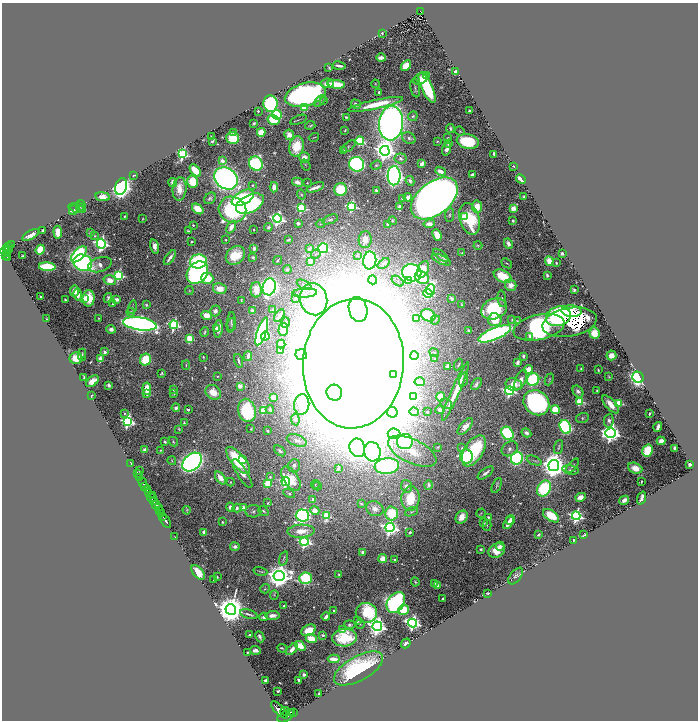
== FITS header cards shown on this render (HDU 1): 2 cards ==
NAXIS1  =                 1392
NAXIS2  =                 1436

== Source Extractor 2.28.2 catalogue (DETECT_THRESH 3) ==
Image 1392 x 1436 px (HDU 1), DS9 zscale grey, zoomed out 1/2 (1 PNG px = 2 x 2 image px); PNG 700 x 722 px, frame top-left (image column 1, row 1435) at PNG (2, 3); each listed source drawn as its Kron ellipse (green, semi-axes under 4 px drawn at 4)
Background 0.456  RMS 0.013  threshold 0.038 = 3 sigma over >= 5 px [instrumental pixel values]
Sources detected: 679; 29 cannot appear on this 1/2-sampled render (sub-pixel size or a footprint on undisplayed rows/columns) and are neither listed nor drawn; of the other 650, the 500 brightest by FLUX_AUTO listed and drawn (150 fainter detections omitted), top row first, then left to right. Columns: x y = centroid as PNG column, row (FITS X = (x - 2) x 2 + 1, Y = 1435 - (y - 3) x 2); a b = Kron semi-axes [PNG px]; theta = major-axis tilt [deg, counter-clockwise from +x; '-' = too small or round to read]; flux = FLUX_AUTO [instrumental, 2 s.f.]
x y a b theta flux
420 11 4 2 - 41
382 33 3 2 - 2.7
381 58 4 3 - 26
339 66 6 2 -8 11
406 66 6 4 44 56
329 68 3 2 - 2.4
455 71 3 3 - 7.3
426 75 2 2 - 26
421 78 8 5 29 26
327 83 6 4 10 19
336 84 9 4 -5 63
375 84 4 3 - 2.7
415 88 9 4 -78 7.1
427 88 17 5 -66 230
379 92 2 2 - 6.4
305 95 21 11 14 1400
323 100 3 3 - 3.4
320 101 7 4 48 4.6
270 104 8 7 - 390
356 104 5 3 - 11
376 104 28 4 12 97
305 107 3 3 - 140
469 110 2 2 - 3.8
258 111 2 2 - 9.3
277 115 5 4 - 140
413 116 5 4 - 6.2
346 117 3 2 - 5.1
273 120 6 4 -15 120
298 120 8 2 20 3.2
254 123 3 2 - 3.7
391 123 17 12 85 2600
310 125 5 2 - 3.3
450 128 4 2 - 5.6
345 130 3 2 - 2.5
460 131 5 2 - 2.5
261 132 4 4 - 63
234 133 3 2 - 31
289 135 5 5 - 26
211 137 3 2 - 4.6
314 137 5 2 - 2.7
233 138 6 6 - 92
409 138 7 5 -29 9.3
448 138 2 2 - 2.4
212 141 3 2 - 4.1
360 141 4 4 - 210
437 141 3 2 - 2.6
468 142 11 7 -11 180
448 144 3 2 - 3.5
297 146 10 7 79 96
349 146 8 3 39 3.9
447 149 6 3 72 20
343 151 2 2 - 6.5
385 151 5 5 - 3200
183 154 4 3 - 470
494 154 4 2 - 7.3
304 158 5 5 - 26
401 158 6 5 - 8.9
222 161 3 2 - 44
256 164 7 6 - 410
357 164 7 7 - 770
422 164 4 3 - 23
306 165 6 3 -56 2.7
376 165 6 4 19 3.9
514 166 3 2 - 3.7
195 171 7 4 -49 52
440 171 5 4 - 25
134 175 3 2 - 4.2
472 175 4 3 - 10
394 176 9 6 88 1300
226 178 12 10 -36 1500
521 179 5 3 - 33
410 181 5 3 - 8.3
172 182 4 4 - 8.8
192 182 6 5 - 67
297 182 6 4 -15 15
307 183 2 2 - 2.4
252 185 2 2 - 3
121 187 9 5 73 1700
274 187 5 3 - 19
315 187 9 2 21 24
179 189 12 7 84 39
341 189 6 6 - 110
376 190 3 3 - 5
301 195 5 4 - 3.3
103 197 7 4 -9 26
408 197 4 4 - 17
524 197 3 2 - 5.1
210 198 6 5 - 7.5
243 198 12 6 29 260
434 198 27 16 38 5900
403 199 4 2 - 4.9
250 204 15 8 26 420
81 205 6 4 -58 6
79 206 3 3 - 2.7
351 206 4 4 - 360
399 207 3 3 - 6.3
477 207 6 5 - 45
77 208 9 3 -16 6.4
301 208 4 4 - 350
513 208 4 3 - 27
74 209 6 3 56 4.7
198 209 6 4 -40 64
232 210 14 12 -27 450
449 215 7 4 83 4.6
125 216 3 2 - 3.9
465 217 4 4 - 210
143 219 3 2 - 2.3
277 219 4 4 - 860
330 219 8 4 20 6.8
470 219 16 9 -73 150
392 221 4 3 - 3.9
513 221 3 2 - 4.2
298 223 3 3 - 7.2
320 224 4 4 - 3
388 224 4 3 - 11
429 224 6 4 8 19
193 225 2 2 - 5.2
231 227 7 4 60 20
268 227 4 3 - 5.5
254 230 2 2 - 5.8
42 231 4 2 - 4.3
188 231 4 2 - 4.9
58 232 6 4 -85 51
90 233 4 3 - 3.1
31 235 9 4 28 22
437 235 6 3 -66 65
95 236 3 3 - 2.7
226 240 2 2 - 3
288 240 4 3 - 5.4
365 240 8 6 87 26
191 242 2 2 - 3.3
101 244 5 4 - 920
508 244 5 3 - 13
12 245 4 2 - 24
478 245 4 3 - 3.1
9 246 3 2 - 38
155 246 7 4 -73 20
6 248 3 2 - 140
254 248 3 3 - 9.5
323 248 5 5 - 350
309 249 4 3 - 11
8 250 3 1 - 73
40 250 5 4 - 60
5 251 5 2 - 230
462 253 4 3 - 2.5
562 253 3 2 - 8.1
7 254 2 1 - 33
79 254 10 5 46 380
316 254 5 3 - 2.5
6 255 2 2 - 56
235 255 10 8 41 76
357 255 3 3 - 2.7
23 256 3 2 - 3.1
441 256 9 2 -39 7.1
253 257 3 2 - 9.4
8 258 4 2 - 140
170 258 8 3 54 17
277 260 5 2 - 3.2
370 260 9 6 83 730
441 260 10 4 -25 15
198 261 8 7 - 340
310 261 3 3 - 23
549 261 5 3 - 45
83 263 10 8 -21 850
384 263 7 4 38 4.8
507 263 6 2 -40 2.9
556 263 2 2 - 3.7
100 265 12 7 18 22
47 267 8 4 -4 250
287 269 4 4 - 5.1
423 269 9 5 67 64
197 273 12 9 48 810
412 273 10 8 -22 1500
119 275 4 4 - 370
547 275 3 2 - 4.8
503 276 9 6 -27 84
422 277 7 6 - 95
207 278 6 5 - 92
110 280 6 5 - 31
373 280 4 2 - 2.4
398 281 7 3 -37 3.7
408 281 3 3 - 35
304 285 8 4 -27 6
511 285 6 5 - 25
269 287 8 6 75 1200
220 289 7 5 -11 36
256 290 8 5 -89 34
431 290 5 4 - 150
574 290 3 2 - 8.7
74 291 5 4 - 21
189 291 4 3 - 2.5
305 293 12 4 3 11
428 293 4 4 - 330
78 295 6 4 -81 19
40 296 2 2 - 2.7
85 298 3 3 - 55
89 298 8 6 87 68
108 298 5 3 - 6.2
295 298 4 3 - 2.5
451 298 3 2 - 12
117 299 4 3 - 12
314 299 16 13 -74 71
502 299 8 3 -84 3.7
65 300 3 2 - 2.9
241 300 3 2 - 3.2
113 304 4 2 - 4.8
146 305 4 3 - 4.4
462 305 4 3 - 3.4
132 307 7 2 76 2.7
358 309 13 9 -75 640
494 309 13 10 22 240
253 310 4 3 - 5.9
273 310 2 2 - 32
215 311 5 5 - 11
571 311 10 6 -6 240
131 312 4 4 - 4.3
207 315 5 4 - 31
428 315 7 5 -24 79
279 316 7 2 56 27
558 316 13 9 16 790
99 318 2 2 - 2.5
47 319 3 2 - 4.4
416 319 4 2 - 6.9
435 320 5 4 - 4.4
495 320 7 6 - 64
512 320 4 3 - 2.7
517 321 4 3 - 3
231 322 10 2 83 3.9
285 322 5 2 - 3.8
570 322 27 14 10 850
140 324 17 6 -9 2200
174 325 4 4 - 430
232 325 6 2 86 2.6
539 327 26 12 12 790
216 328 3 2 - 13
111 329 4 4 - 15
218 329 9 3 84 24
283 330 6 4 86 32
469 331 2 2 - 21
205 332 5 2 - 4.6
262 332 14 4 71 580
594 333 6 5 - 45
495 334 17 6 23 960
265 336 4 4 - 120
530 336 2 2 - 35
190 339 3 3 - 170
281 344 4 4 - 42
280 350 3 3 - 47
105 352 3 2 - 31
434 353 5 3 - 3.4
82 355 6 3 88 4.8
301 355 5 5 - 1900
611 355 5 5 - 25
248 356 5 3 - 26
414 356 4 3 - 3.2
523 356 3 2 - 6
203 357 2 2 - 2.4
76 358 6 6 - 57
100 359 3 2 - 73
435 359 3 3 - 3
145 360 6 5 - 100
239 361 7 2 -73 6.9
517 362 4 3 - 8.9
353 364 65 50 86 35000
186 365 5 3 - 3
458 365 6 2 63 4
448 366 4 3 - 24
529 369 4 4 - 34
581 369 3 2 - 2.9
598 370 3 2 - 3.7
162 373 3 2 - 3.2
394 374 3 3 - 400
84 377 4 2 - 3.5
217 377 2 2 - 4.2
609 377 4 2 - 3
638 377 6 5 - 680
549 379 6 3 67 4.1
464 380 7 2 71 5.6
521 380 10 5 66 28
533 380 6 6 - 300
92 381 7 4 39 33
420 382 5 3 - 22
476 384 7 3 52 8
514 384 8 6 -10 36
109 385 3 3 - 9
240 386 3 2 - 67
147 389 6 4 -84 73
174 390 4 3 - 5.5
597 390 3 2 - 3.2
510 391 4 4 - 640
578 391 6 4 -55 11
213 392 8 7 - 48
455 392 32 3 66 93
334 393 8 7 - 1200
147 394 4 3 - 9.4
174 394 4 3 - 2.5
91 396 2 2 - 2.3
413 396 4 4 - 460
440 397 5 4 - 70
273 398 3 3 - 40
580 401 3 3 - 150
536 403 13 12 - 750
619 403 3 3 - 150
302 404 10 7 82 21
446 404 6 4 -26 5.3
611 404 11 5 -48 47
176 408 4 4 - 10
270 409 4 3 - 6.2
188 410 2 2 - 12
247 410 12 9 -77 240
440 410 4 3 - 9.6
555 410 4 4 - 100
263 411 3 3 - 130
392 412 5 5 - 9300
414 412 5 4 - 3.3
427 412 2 2 - 6.6
124 413 3 2 - 4.1
649 414 3 2 - 3.6
582 418 6 5 - 5
295 419 6 4 -83 4.6
609 421 7 5 82 14
128 422 4 4 - 670
184 423 4 2 - 5.5
465 426 10 5 49 19
565 427 7 5 -66 520
658 427 5 2 - 18
179 429 3 3 - 3.2
251 429 3 2 - 2.6
268 431 2 2 - 3.6
508 433 7 5 -52 370
526 433 5 3 - 11
611 433 5 5 - 2000
394 434 6 5 - 10
297 440 10 5 -19 15
661 441 4 3 - 20
165 442 3 2 - 5.3
173 442 5 3 - 3.8
405 442 8 7 - 460
437 447 3 2 - 2.4
559 447 7 2 72 4.3
357 448 9 7 -71 1600
462 448 2 2 - 4.1
675 448 4 3 - 8.8
510 449 9 6 36 12
145 450 3 3 - 17
160 451 4 3 - 3.1
280 451 6 3 -40 6.8
412 451 26 12 -25 83
474 451 17 9 59 180
647 451 6 5 - 150
372 452 10 8 -76 1700
466 456 7 6 - 250
517 458 6 6 - 490
242 460 4 3 - 31
534 460 8 3 -21 3.8
172 461 4 3 - 2.9
238 461 17 6 -49 160
192 462 11 7 43 1500
131 464 3 1 - 3.3
690 464 3 2 - 17
554 465 5 5 - 4300
294 466 7 5 73 12
387 466 12 8 6 490
572 466 9 2 51 2.6
635 468 7 5 -21 39
338 469 3 3 - 5.3
139 470 2 2 - 2.8
570 470 8 4 -12 5.7
485 473 9 2 37 11
137 474 2 1 - 60
242 474 17 5 -58 34
270 477 3 3 - 3.2
140 478 2 2 - 100
220 478 7 4 -53 37
291 479 13 7 -56 56
286 481 4 4 - 540
230 482 4 3 - 2.7
641 482 3 2 - 2.5
143 483 5 2 - 260
268 484 3 3 - 150
315 484 4 3 - 2.8
429 485 4 3 - 7
497 485 8 4 65 4.9
145 486 3 2 - 110
317 486 4 3 - 2.8
407 486 6 5 - 12
544 489 8 6 59 270
147 490 3 2 - 270
149 492 3 2 - 660
289 493 6 3 -27 3.6
152 495 2 1 - 85
581 497 5 3 - 25
152 498 5 3 - 230
410 498 12 9 84 85
642 498 7 3 69 12
313 499 4 3 - 5.6
624 500 5 3 - 15
153 501 2 1 - 120
268 503 2 2 - 2.7
361 504 3 2 - 3.1
156 505 4 2 - 310
230 507 4 4 - 10
158 508 3 1 - 110
237 508 4 4 - 7.7
243 508 3 3 - 71
375 509 9 7 -22 19
159 510 4 2 - 64
187 510 4 3 - 2.9
253 511 8 6 1 6.9
263 511 6 3 -38 4.7
315 511 5 4 - 20
412 512 7 4 21 5.5
161 513 2 2 - 170
392 513 7 6 - 120
481 513 5 2 - 2.7
163 516 3 2 - 290
302 516 6 6 - 740
327 516 4 3 - 200
551 516 9 5 -34 72
576 516 4 4 - 720
462 517 7 5 52 36
488 517 2 2 - 7.6
510 520 5 2 - 14
166 521 7 2 -61 570
222 522 3 2 - 3.2
484 523 3 2 - 3.3
508 523 7 3 58 25
487 525 5 2 - 2.4
390 527 4 4 - 1400
301 531 13 6 3 37
410 532 4 3 - 6.9
204 533 4 3 - 17
538 535 3 2 - 3.9
584 535 4 2 - 3.7
175 537 2 1 - 11
574 540 3 2 - 4.6
304 542 4 4 - 700
500 546 4 3 - 6.2
235 547 5 3 - 10
481 549 3 2 - 4.5
497 550 9 7 28 51
363 552 3 3 - 10
284 558 7 3 71 3.9
383 559 4 4 - 43
394 560 4 4 - 4.6
260 571 7 2 -17 3.2
198 572 9 4 -51 59
339 575 3 2 - 3.6
279 576 5 5 - 4400
516 576 10 5 51 9
217 577 2 2 - 2.4
306 578 6 5 - 310
213 580 2 2 - 2.8
415 582 4 2 - 4
434 583 3 2 - 5.7
438 586 4 3 - 8.7
265 589 5 4 - 3.1
488 593 3 2 - 4.2
274 595 5 3 - 2.7
443 598 2 2 - 3.1
396 602 11 8 54 720
284 606 2 2 - 7.2
231 610 5 5 - 8000
403 610 5 5 - 68
334 611 2 2 - 6.7
366 613 11 10 - 210
249 614 9 2 -15 6.8
272 615 7 4 5 17
264 617 4 3 - 14
326 617 4 2 - 13
357 621 3 2 - 8.1
413 623 4 4 - 1100
360 624 5 3 - 2.9
350 625 5 4 - 6.7
377 626 5 4 - 1700
309 630 8 5 27 58
343 630 4 3 - 22
249 635 3 2 - 4.3
323 635 3 3 - 6.5
260 637 6 2 -64 7.7
345 638 12 9 5 160
311 639 5 4 - 66
406 643 5 3 - 13
300 646 6 4 -40 50
282 648 4 2 - 3.4
292 649 7 3 42 20
255 650 5 3 - 11
247 652 2 2 - 3.3
334 659 6 3 -4 34
358 668 27 12 29 310
304 675 3 2 - 7.8
299 680 3 2 - 6.5
265 681 3 2 - 6
278 691 3 2 - 3.8
319 694 4 2 - 3.9
279 710 11 4 -46 2000
285 711 4 2 - 390
291 712 2 1 - 120
293 712 2 2 - 230
286 716 9 5 29 2100
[150 fainter detections neither listed nor drawn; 29 sub-pixel or undisplayed-footprint detections neither listed nor drawn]